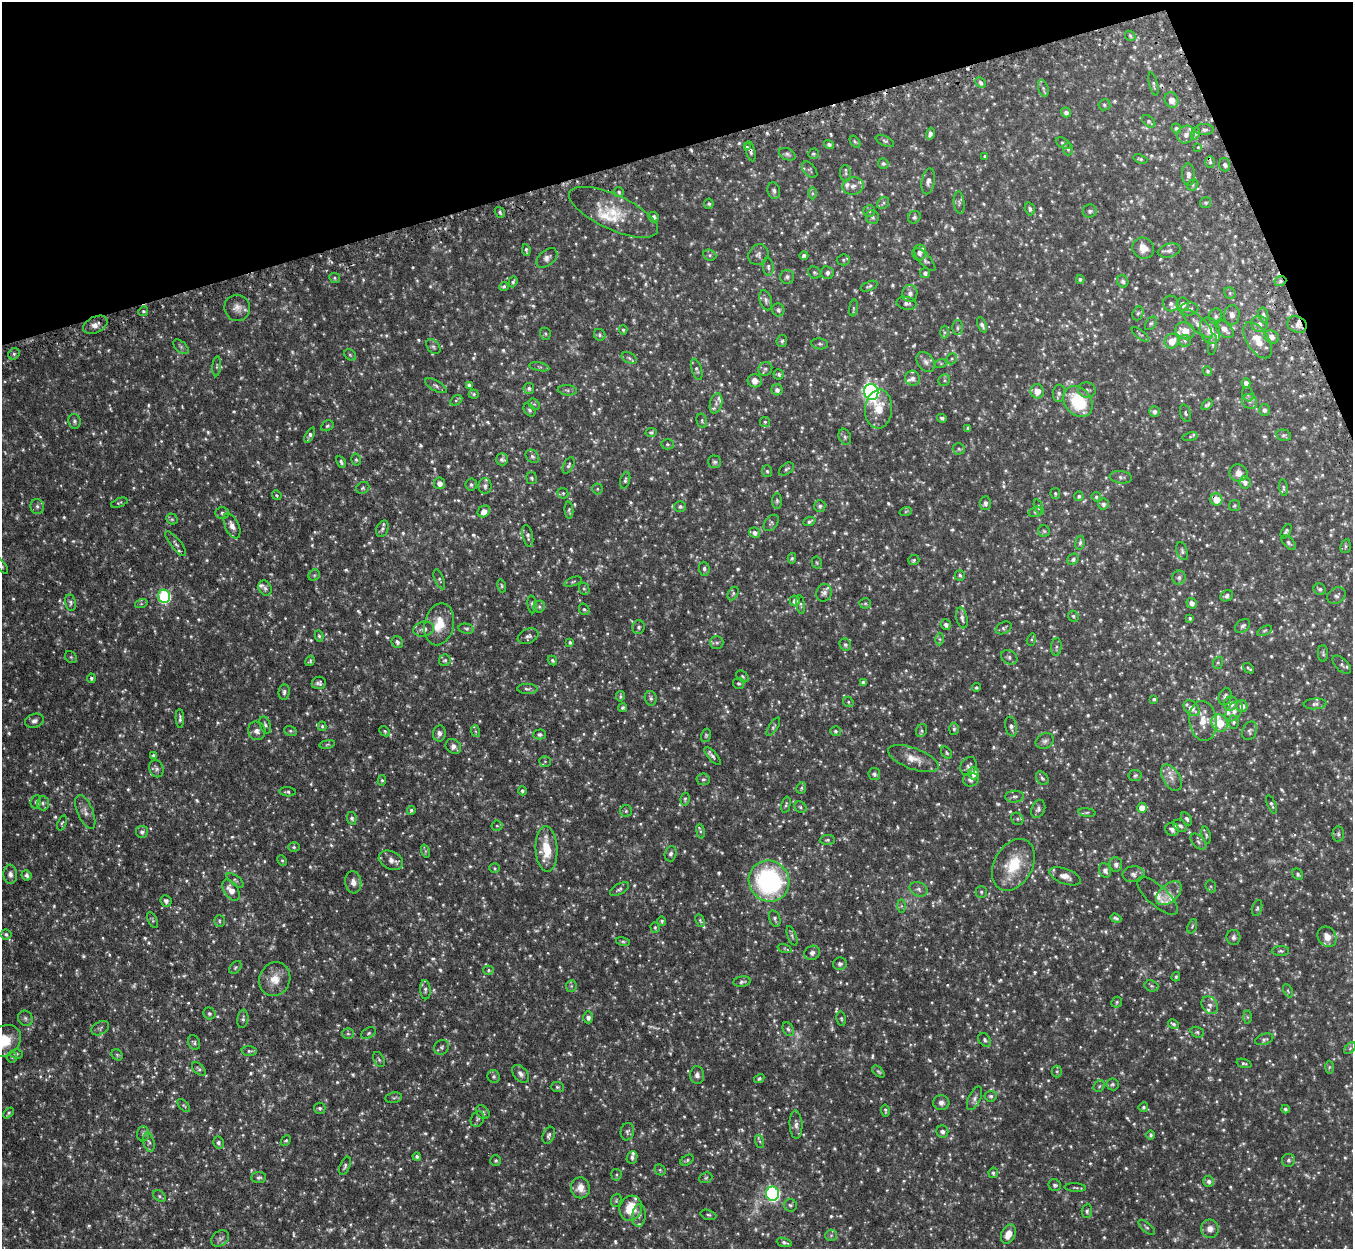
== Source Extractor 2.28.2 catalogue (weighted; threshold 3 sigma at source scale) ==
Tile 3 of 4 x 4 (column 3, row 1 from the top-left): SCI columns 2744-4094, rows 3915-5161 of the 5485 x 5464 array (HDU 1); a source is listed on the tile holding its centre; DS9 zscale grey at full resolution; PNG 1355 x 1251 px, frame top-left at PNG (2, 2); each listed source drawn as its Kron ellipse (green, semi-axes under 4 px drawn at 4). Shown black and unused: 15% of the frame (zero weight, under 2 of 3 exposures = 4% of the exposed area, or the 3 px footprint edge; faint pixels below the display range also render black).
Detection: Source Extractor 2.28.2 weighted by HDU 2 'WHT'; one run over the whole footprint, this tile lists its part. Background 0.0971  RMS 0.0069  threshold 0.0311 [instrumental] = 3 sigma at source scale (4.5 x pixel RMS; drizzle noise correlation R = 1.50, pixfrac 1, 0.05/0.05 arcsec/px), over >= 5 px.
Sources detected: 1223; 64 too faint to see at this stretch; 4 cosmic-ray / hot-pixel residue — neither listed nor drawn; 32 inside a brighter listed object's ellipse — not listed separately; of the other 1123, all 500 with FLUX_AUTO >= 0.986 (the completeness limit of this list) listed and drawn (623 fainter detections not listed), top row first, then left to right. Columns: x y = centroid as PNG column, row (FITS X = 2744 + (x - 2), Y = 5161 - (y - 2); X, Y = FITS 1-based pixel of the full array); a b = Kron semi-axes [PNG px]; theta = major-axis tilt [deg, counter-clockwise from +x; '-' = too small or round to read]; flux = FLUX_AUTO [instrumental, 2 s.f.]
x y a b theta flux
1130 36 6 4 -47 1
981 83 6 4 -44 1.7
1154 84 12 3 -75 1.3
1043 88 9 5 -73 1.5
1172 100 8 6 -65 5.4
1104 105 6 5 - 1.3
1066 112 5 5 - 2
1149 121 7 5 -42 1.3
1176 128 5 4 - 1.3
1204 130 10 5 0 2.1
1196 133 6 4 73 1.3
930 134 6 4 74 2.1
1186 135 9 8 - 3.9
885 141 10 5 -26 1.3
855 142 7 4 -51 1
1063 143 8 4 -32 1.4
829 145 5 4 - 1.6
747 147 3 3 - 1.8
1198 148 4 3 - 1.3
1068 149 6 5 - 1.2
750 151 10 4 -77 1.8
787 154 9 5 -24 1.6
813 154 5 5 - 1
985 156 4 3 - 1
1140 159 7 4 -19 1.1
1210 162 6 5 - 1.3
883 163 5 5 - 1.4
1225 165 7 5 -73 2
810 170 9 6 -49 1.5
846 173 8 5 -86 1.4
1188 175 11 6 -88 2.6
928 181 13 6 79 3.1
1193 185 6 5 - 1
853 186 10 8 13 3.7
774 191 8 6 -73 1.7
619 192 5 4 - 1.1
813 193 6 4 90 1.2
883 203 7 5 49 1.5
959 203 11 5 -83 2
1206 203 5 5 - 1.1
709 204 5 5 - 1.2
1030 209 6 5 - 1.6
869 211 6 6 - 1.3
1090 211 7 6 - 2
500 212 6 4 -56 1.4
614 212 48 17 -24 22
653 217 5 5 - 1.8
872 217 7 6 - 1.7
914 217 7 6 - 1.6
1143 248 11 10 - 6.3
526 250 6 3 -81 1.3
1169 250 11 6 14 2.8
919 253 8 7 - 3
710 255 7 5 -22 1.5
758 255 11 9 53 2.8
804 255 4 4 - 1.7
547 258 12 7 40 3
843 260 7 5 4 1.2
925 260 14 5 -48 2.3
768 267 9 5 -84 1.8
815 273 6 5 - 1.2
827 273 6 6 - 2.3
925 273 5 5 - 2
787 277 7 7 - 1.9
335 278 6 4 -26 1.1
1080 279 4 4 - 1.4
1123 281 6 5 - 1.7
1280 281 6 5 - 1.5
513 282 6 4 70 1.2
504 286 4 4 - 1.1
869 286 9 4 23 1.3
910 293 8 7 - 2.8
1230 293 6 5 - 1.2
766 300 10 6 -74 2
907 303 10 6 -12 2.1
1171 303 8 7 - 2.4
1183 304 7 6 - 4.1
237 308 13 13 - 5.3
853 308 8 4 83 1.3
1189 309 9 6 6 2.6
778 310 6 6 - 1.6
143 311 5 4 - 1.1
1138 313 7 5 71 1.3
1232 315 10 7 85 3
1263 315 8 5 -76 2
1216 316 8 6 79 2
1151 323 7 5 52 1.3
1197 323 19 7 -42 5.3
1259 324 8 8 - 3.8
1297 324 10 8 -27 3.7
95 325 13 8 26 4.2
982 325 8 4 -68 1.9
957 328 7 5 90 1.4
1224 329 11 6 -44 4.6
623 330 5 4 - 1
1185 331 10 8 -25 10
1210 331 14 9 -71 8.2
944 332 6 4 -89 1.1
545 334 6 5 - 1.1
600 335 6 5 - 1.2
1140 335 10 4 -39 1.3
1272 337 7 6 - 2.9
1258 340 20 10 -58 10
782 341 6 5 - 1.3
1172 341 7 7 - 9.4
1185 341 6 6 - 1.4
820 344 8 5 -9 1.3
1213 345 10 3 80 1.2
181 347 9 5 -42 1.6
433 347 8 6 -50 1.7
14 354 6 5 - 1.4
350 355 6 5 - 0.99
629 358 8 5 -27 1.7
952 359 6 4 68 1
926 362 11 8 -52 3.1
941 363 6 4 18 1
217 366 10 4 85 1.2
539 367 10 3 -11 1.3
697 369 11 5 -73 1.7
765 369 7 6 - 1.9
1207 371 5 4 - 1.4
779 374 5 5 - 1.3
913 378 7 7 - 2.7
944 380 6 5 - 1.2
755 381 7 6 - 4.4
1246 383 5 4 - 2.9
469 385 4 4 - 2.1
436 386 12 5 -30 2
529 388 5 5 - 1.6
567 390 10 5 -6 1.5
777 390 5 5 - 2.2
1087 390 9 7 -12 2.5
1037 391 7 6 - 7.3
871 392 8 7 - 210
1059 393 9 6 83 1.9
474 394 5 4 - 1.1
1248 394 7 5 -69 1.5
456 400 6 4 29 1.1
1078 402 17 13 -49 36
1250 402 8 7 - 2.4
716 403 10 6 76 2.9
534 404 6 5 - 1.1
1207 405 6 4 46 1.4
879 409 19 13 85 12
529 410 7 5 -52 1.4
1264 410 6 5 - 2.1
1154 412 5 5 - 2.2
1185 413 9 5 -71 1.3
942 418 5 4 - 1.3
74 421 7 6 - 1.6
702 421 7 5 -76 1.2
765 422 5 5 - 1.1
327 426 6 5 - 1.2
968 428 4 3 - 1.1
651 433 5 4 - 1.1
310 435 8 4 64 2
1284 435 7 5 -13 1.4
845 437 8 6 -71 1.6
1190 437 8 4 10 1
667 444 6 5 - 1
959 449 6 6 - 1.5
532 456 7 6 - 1.5
502 459 6 6 - 1.9
356 460 6 4 -74 1.1
341 462 6 4 -63 1.4
715 462 6 6 - 1.7
569 465 9 5 63 1.4
786 469 8 5 37 1.5
767 471 6 5 - 1.2
1238 473 9 8 - 4.1
1121 477 11 6 -6 2
532 478 6 5 - 1.1
625 480 8 4 74 1.6
1245 482 6 5 - 2.2
440 483 6 5 - 3.7
471 485 6 6 - 1.5
485 486 8 6 -90 2.2
1283 487 8 4 -82 1.1
363 488 7 5 34 1.2
597 489 5 5 - 0.99
563 493 6 5 - 1
1055 493 5 4 - 1
277 495 5 4 - 1.1
1079 496 5 4 - 1.4
1096 497 4 4 - 1
1216 499 6 6 - 10
777 501 8 5 -89 1.2
119 503 8 4 22 0.99
985 503 7 5 86 2.1
1103 504 5 5 - 2.3
1234 505 5 5 - 1
37 506 7 6 - 2.1
680 506 6 5 - 1.5
820 506 6 5 - 1.7
1039 507 8 4 -70 1.2
569 510 9 4 -85 1.1
484 511 7 5 36 6.4
906 511 6 4 19 1
1035 512 7 5 16 1
222 513 7 6 - 1.7
172 519 6 5 - 1.1
809 521 6 4 21 1.5
771 523 9 6 51 1.5
232 526 13 7 -66 4.6
382 529 9 5 67 1.9
1044 531 6 5 - 1
1286 531 8 4 62 1.5
755 533 5 5 - 2.5
528 536 11 5 -78 1.9
1080 543 7 4 82 1.4
1289 543 9 5 -46 1.6
176 544 15 5 -51 2.2
1346 546 7 5 76 1.1
1182 551 9 5 -74 1.5
792 558 5 4 - 1.1
1073 559 6 5 - 1.7
914 560 6 5 - 1.2
817 563 6 5 - 1
2 566 9 4 -53 1.1
704 569 7 5 -86 1.6
314 575 6 5 - 1.1
960 575 5 5 - 1.3
1179 578 7 6 - 2.2
439 579 10 4 -68 1.4
573 582 9 4 19 1.2
502 586 6 4 -74 1
265 588 8 6 -61 1.6
584 589 6 5 - 1.1
1320 589 6 5 - 1.5
733 593 7 5 63 1.3
824 593 9 7 66 2.7
164 596 7 6 - 75
1227 596 7 5 27 2.1
1336 596 10 7 31 2.2
795 601 5 5 - 2.6
71 603 8 5 -80 1.6
865 603 5 5 - 1
1192 603 5 5 - 3.1
141 604 6 4 18 1
532 604 9 4 -84 1.5
801 604 9 3 -82 1
539 607 6 5 - 1.3
584 609 6 5 - 1.3
1073 616 6 5 - 1.2
962 618 10 5 -76 2.4
1190 618 4 3 - 1.2
439 624 21 14 78 14
946 625 5 5 - 2.2
1243 626 8 6 40 2
639 627 7 6 - 1.5
1004 628 8 5 29 1.4
424 629 10 7 13 3.8
466 629 8 5 -10 1.3
1264 631 8 4 27 1.1
319 636 5 4 - 1
528 636 11 7 23 2.5
940 639 6 4 -89 1.1
1031 640 6 4 73 1
397 642 6 5 - 2.1
570 642 4 4 - 1.2
717 643 7 6 - 1.6
845 645 6 5 - 1.7
1056 647 9 5 86 1.5
1323 653 8 5 -88 1.2
71 657 6 5 - 1.1
1009 657 8 6 -31 2
445 660 6 5 - 1.2
552 660 5 4 - 1.3
310 661 5 4 - 1
1218 663 6 5 - 1.1
1342 665 11 6 -45 1.9
1249 668 6 3 -39 1.1
743 676 7 5 -40 1
91 678 5 4 - 1.4
319 683 7 6 - 2
738 683 5 5 - 1.1
863 683 4 4 - 1.8
976 688 4 4 - 1.1
527 689 10 5 -1 1.7
284 692 7 5 83 1.6
620 696 5 4 - 1.2
1225 697 9 6 71 2.2
651 698 7 6 - 1.6
1154 699 3 3 - 1.1
848 702 5 5 - 1.1
1231 704 7 6 - 5.1
1315 704 11 5 4 1.9
1242 706 6 5 - 4.3
623 708 4 4 - 1.2
1192 708 9 6 -44 5.9
1234 711 11 7 55 3.9
180 718 9 4 -88 1.6
34 721 9 7 19 2.7
1203 721 20 13 -83 12
1233 722 6 5 - 1.6
1220 723 9 7 -55 21
265 725 9 5 -69 1.5
322 726 5 4 - 1
1011 726 10 6 -78 2.5
773 727 10 4 57 1.4
954 729 6 5 - 1.2
257 731 9 8 - 3.5
290 731 6 5 - 1.1
385 731 6 4 -43 1.2
475 731 6 4 -71 1.1
835 731 5 5 - 1.2
922 731 7 5 63 1.2
1250 731 9 7 66 1.8
439 733 8 6 82 2.5
540 734 6 5 - 1.4
706 735 7 5 76 1.1
1045 741 9 7 25 2.3
327 744 8 4 9 1
453 747 8 7 - 2.8
946 753 7 4 -52 1.1
153 756 4 4 - 1.3
713 756 11 4 -49 1.8
913 759 27 10 -20 8.9
545 761 6 5 - 1.1
968 766 10 7 61 2.4
156 769 9 7 -68 1.9
973 773 6 5 - 6.1
874 774 6 6 - 1.5
1135 776 7 5 10 1.4
1042 778 7 5 -51 1.5
1171 778 14 8 -58 4.9
703 779 6 6 - 1.6
382 780 5 4 - 1
971 780 8 7 - 2.4
801 788 6 4 64 1
522 791 4 4 - 1.4
288 792 8 4 -4 1.4
1015 797 9 6 4 1.9
685 799 6 4 81 1.2
36 802 7 5 69 1.1
43 803 7 6 - 1.8
1271 804 9 3 -69 1.3
786 805 8 4 77 1.2
800 807 6 5 - 1.2
1142 808 5 5 - 8.3
1038 809 9 6 68 2.1
411 810 4 4 - 1.1
626 811 6 6 - 1.2
85 812 18 8 -67 4.4
1087 812 8 4 -7 1.2
352 818 6 5 - 1.7
1017 819 6 5 - 1.3
1187 819 7 4 -58 1.6
62 823 8 4 70 1
497 826 5 5 - 1.1
1180 826 7 5 -36 1.6
1172 829 7 6 - 2.8
701 831 7 3 -81 1
142 832 6 6 - 2
1338 834 8 5 -90 1.6
1206 835 9 4 -78 1.2
827 840 7 5 2 1.3
1198 842 10 6 -46 2.1
294 847 6 5 - 1.2
546 849 23 11 -87 19
425 851 7 4 -72 1.1
671 854 8 6 74 1.9
391 860 13 9 -26 4.6
282 861 6 4 -62 1
1116 864 7 6 - 2.6
1013 865 28 19 61 25
495 868 5 5 - 0.99
1105 870 7 6 - 2.8
10 874 9 7 -86 2.9
1134 874 11 8 5 2.8
1298 874 6 5 - 1.6
26 875 5 5 - 1.6
1065 876 16 7 -20 5.1
235 880 10 4 -37 1.3
769 881 21 19 -48 100
353 882 11 8 -84 4
1211 886 6 5 - 1.2
619 889 10 5 31 1.8
919 889 9 7 -24 2.4
231 890 12 7 -56 6.5
981 892 5 5 - 1.2
1169 893 15 8 41 6.1
1157 896 26 10 -42 7
166 901 6 5 - 1.9
901 906 7 4 -90 1.2
1257 908 8 5 74 1.3
775 918 8 5 -72 1.7
1116 918 6 3 -21 1.4
153 920 8 4 -63 1
700 920 6 4 -63 1
219 921 6 5 - 1.1
662 921 5 4 - 1.2
1192 926 7 4 70 1.2
655 927 5 4 - 0.99
6 934 5 5 - 1.5
792 936 10 4 -70 1.4
1234 937 7 7 - 2.2
1327 937 11 9 -59 6.4
623 942 7 4 -13 1
784 948 7 4 -19 1
1281 951 8 5 -1 1.3
812 953 8 7 - 2.3
840 964 7 6 - 1.6
235 967 7 5 48 1.2
488 970 5 4 - 1.1
1176 977 5 4 - 1.2
275 979 17 15 64 10
742 982 9 5 8 1.5
571 986 6 5 - 1.2
1151 986 7 5 -20 1.4
425 990 10 5 -86 1.8
1288 991 7 4 -65 1
1117 1002 6 5 - 1.1
1210 1005 9 7 -51 2.8
209 1013 6 5 - 1.6
588 1017 6 5 - 2.2
1247 1017 6 4 -88 1
25 1018 8 7 - 1.9
243 1019 9 5 82 1.7
841 1019 7 4 -79 1.1
1173 1024 5 4 - 1.4
100 1028 9 6 31 1.6
788 1029 7 5 -62 1.4
1197 1032 7 5 -21 1.2
348 1033 6 5 - 1.1
369 1033 7 5 28 1.5
1264 1039 9 5 19 1.5
985 1040 7 5 -51 1.5
4 1041 18 14 35 19
194 1042 8 6 -65 1.4
442 1047 8 7 - 1.9
1350 1048 7 4 45 1.1
249 1051 8 5 -2 1.4
17 1054 6 4 1 1.1
117 1055 6 5 - 1
12 1057 5 5 - 1.2
379 1059 8 5 -63 1.3
1244 1063 7 4 -18 1.3
1329 1067 6 4 88 1.1
199 1069 8 4 -46 1.5
1057 1071 6 5 - 1.1
878 1072 7 4 -44 1.1
521 1074 10 6 -46 2.5
697 1075 9 7 -88 2.7
494 1077 6 6 - 1.3
759 1079 5 4 - 1.1
1112 1084 6 6 - 1.3
1099 1086 6 5 - 1.1
557 1087 7 5 -1 1.3
991 1096 6 5 - 1.6
394 1098 8 5 10 1.3
974 1098 13 6 65 2.3
941 1103 8 7 - 2.6
184 1105 8 4 -44 1.1
1143 1107 5 4 - 1.2
320 1108 6 5 - 1.5
1285 1109 4 3 - 1.4
885 1110 6 3 -81 1.1
483 1112 8 5 -48 1.6
8 1113 6 4 47 1.1
477 1119 8 6 59 1.4
796 1125 14 6 -87 3
942 1131 6 6 - 2.1
627 1132 9 6 80 1.8
143 1134 7 6 - 1.7
549 1135 9 6 69 1.6
1151 1135 4 4 - 1.3
286 1140 6 4 46 1
760 1141 7 4 -69 1.1
149 1142 10 5 -76 1.9
218 1143 6 5 - 1.9
417 1157 4 4 - 1.6
632 1157 6 5 - 1.7
687 1160 7 4 33 1.2
1288 1160 6 6 - 1.7
496 1161 5 5 - 1
345 1166 9 5 67 1.7
660 1170 6 5 - 0.99
993 1173 5 4 - 1.4
616 1175 6 5 - 1.1
259 1177 7 5 7 1.7
706 1178 7 5 23 1.2
1209 1181 5 5 - 2.2
1055 1185 6 6 - 1.5
580 1188 10 9 - 6.5
1075 1188 11 3 -4 1.2
773 1194 7 6 - 130
159 1196 7 5 -38 1.2
616 1200 7 5 71 1
790 1205 6 6 - 1.4
631 1208 13 11 73 16
1087 1211 7 5 84 1.4
708 1215 8 4 -16 1.3
639 1216 11 7 86 2.6
1147 1227 10 4 -42 1.4
1210 1229 9 9 - 4.5
1008 1234 10 6 64 7.2
831 1235 6 5 - 1.2
220 1238 9 7 39 2.1
784 1242 8 4 -17 1.9
Overlapping masked pixels (flux is a lower limit): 5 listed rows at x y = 750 151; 1210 162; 1280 281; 1297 324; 1216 499
Isophote crosses this tile's border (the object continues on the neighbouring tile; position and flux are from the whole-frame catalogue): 2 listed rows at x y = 2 566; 4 1041